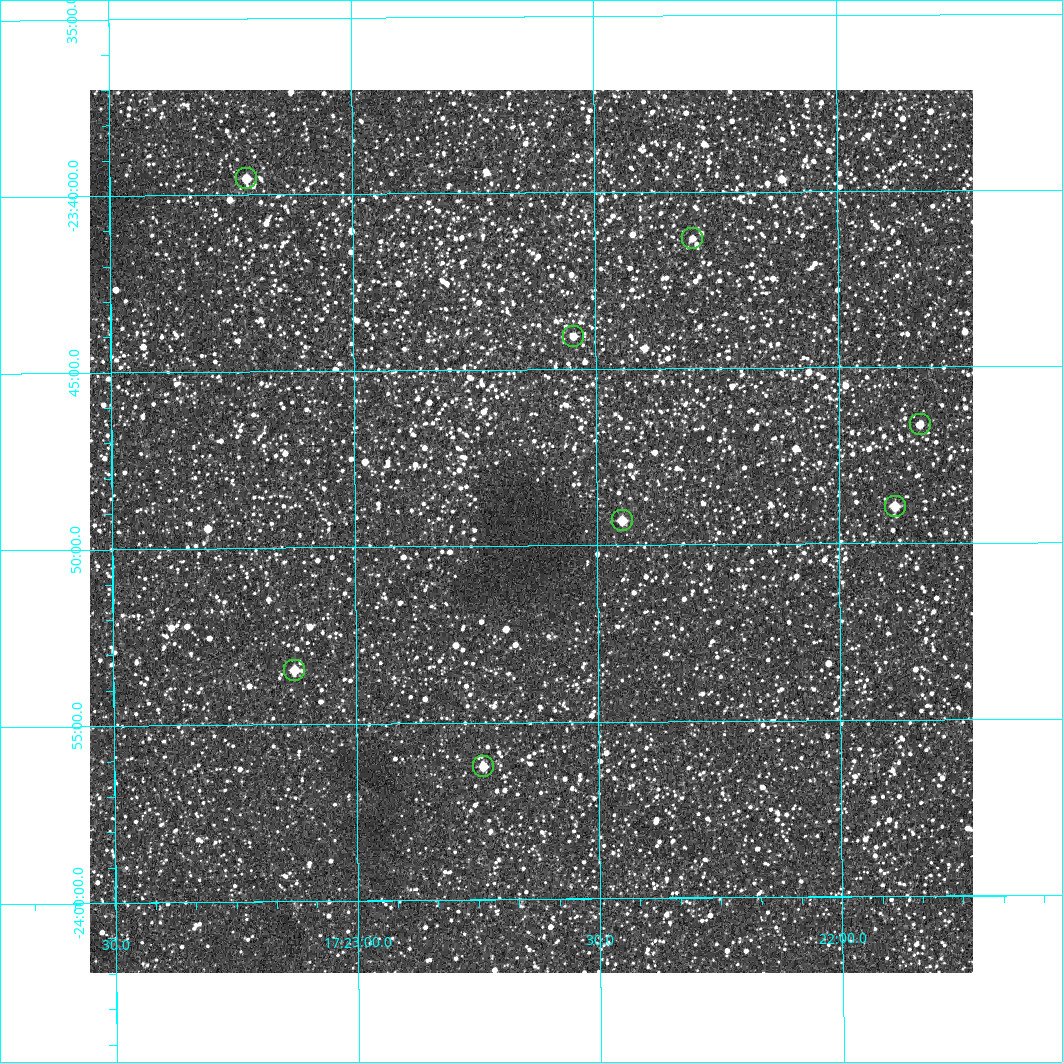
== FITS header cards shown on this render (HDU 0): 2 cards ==
NAXIS1  =                  883 /Length X axis
NAXIS2  =                  883 /Length Y axis

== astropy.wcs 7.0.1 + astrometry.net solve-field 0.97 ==
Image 883 x 883 px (HDU 0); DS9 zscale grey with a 90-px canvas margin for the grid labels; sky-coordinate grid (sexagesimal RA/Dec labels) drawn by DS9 from the SOLVED WCS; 8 Tycho-2 reference stars matched to detected sources circled (green)
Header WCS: RA---TAN/DEC--TAN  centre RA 17:22:38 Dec -23:50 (260.66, -23.83 deg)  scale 1.7 arcsec/px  FOV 25.0' x 25.0'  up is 0 deg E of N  parity normal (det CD < 0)
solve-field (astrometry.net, Tycho-2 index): VERIFIED the header's WCS against the Tycho-2 star catalogue (8 matches, 0 conflicts) and refined it, rather than solving blind
Solved WCS: RA---TAN-SIP/DEC--TAN-SIP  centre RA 17:22:38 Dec -23:50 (260.66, -23.83 deg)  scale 1.7 arcsec/px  FOV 25.0' x 25.0'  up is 0 deg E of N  parity normal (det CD < 0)
The solver's refit moves the header's centre by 1 arcsec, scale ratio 0.9995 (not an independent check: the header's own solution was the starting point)
Tycho-2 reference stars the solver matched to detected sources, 8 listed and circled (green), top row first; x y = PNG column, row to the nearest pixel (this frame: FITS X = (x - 90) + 1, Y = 883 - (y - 90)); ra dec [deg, ICRS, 3 dp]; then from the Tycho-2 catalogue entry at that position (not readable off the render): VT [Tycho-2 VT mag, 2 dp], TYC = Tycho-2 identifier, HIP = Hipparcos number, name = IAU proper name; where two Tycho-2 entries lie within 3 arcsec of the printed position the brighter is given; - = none
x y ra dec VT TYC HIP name
246 178 260.804 -23.659 10.49 6825-595-1 - -
692 238 260.575 -23.689 11.83 6825-408-1 - -
573 336 260.636 -23.735 11.43 6825-521-1 - -
920 424 260.458 -23.777 11.25 6825-506-1 - -
895 506 260.471 -23.816 10.12 6825-498-1 84960 -
622 520 260.612 -23.822 10.32 6825-423-1 - -
294 670 260.782 -23.891 10.72 6825-565-1 - -
483 766 260.685 -23.937 10.85 6825-435-1 - -